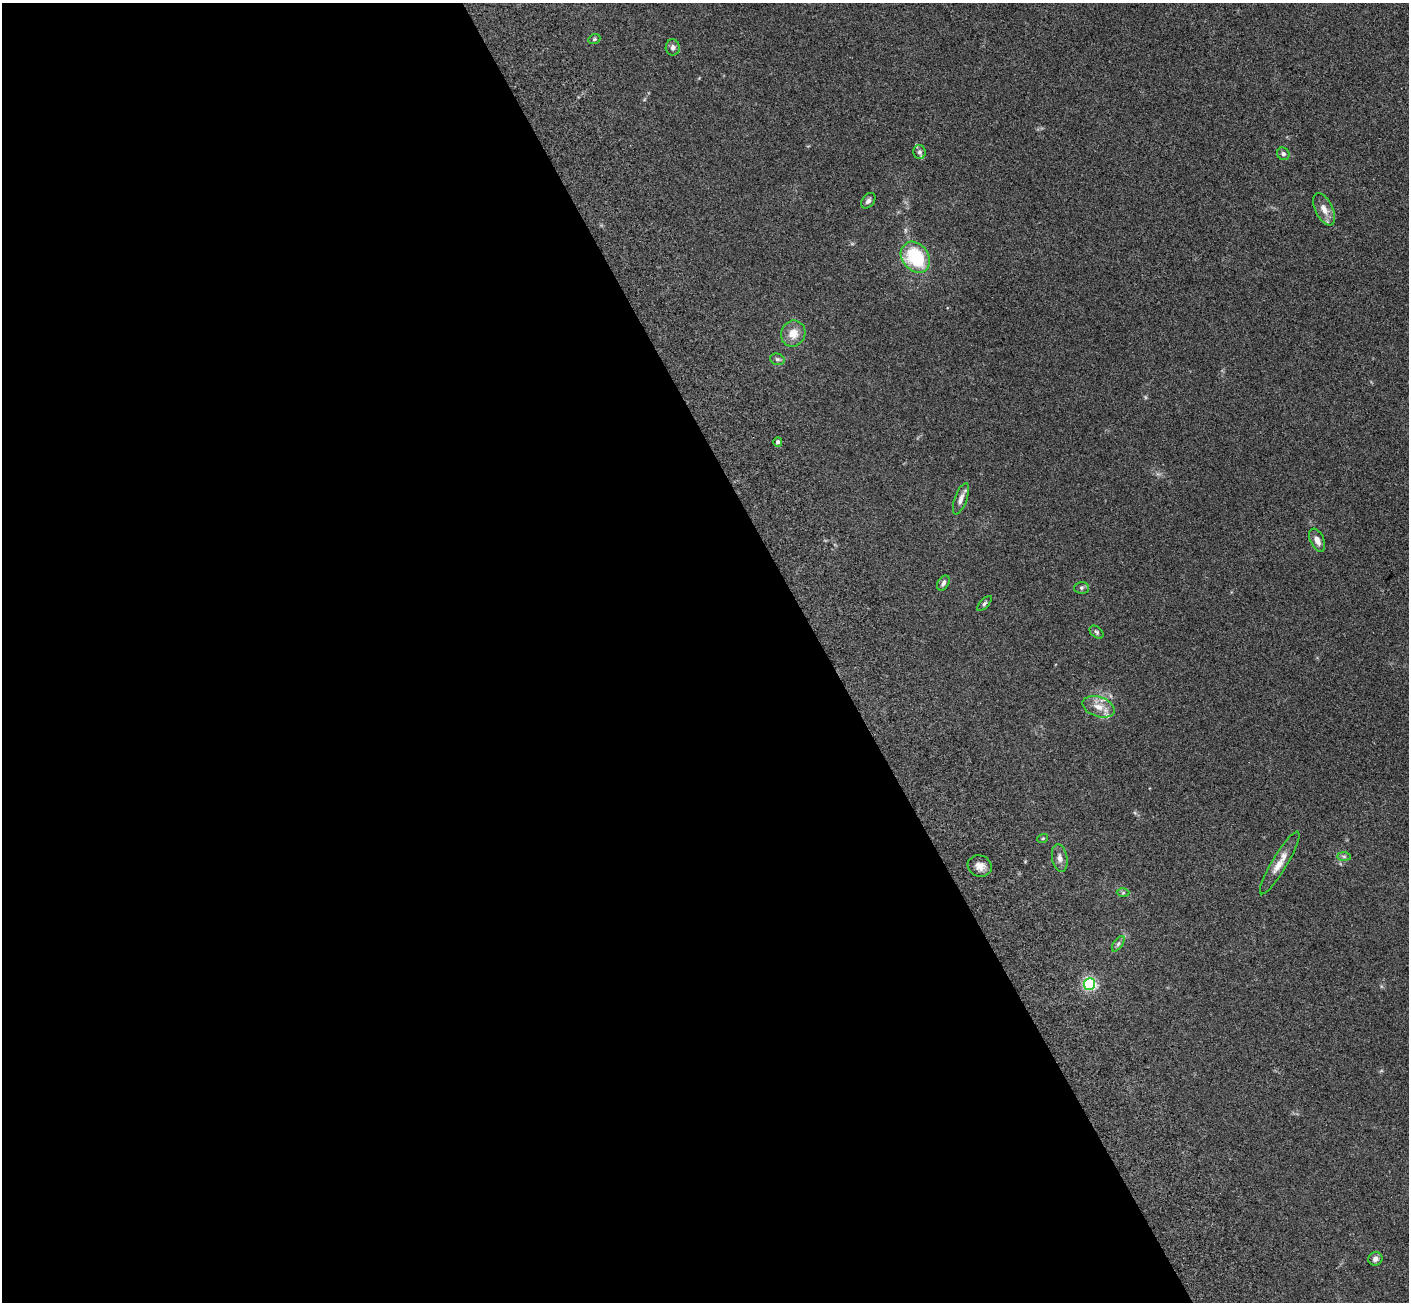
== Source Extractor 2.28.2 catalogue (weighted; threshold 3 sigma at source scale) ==
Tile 9 of 4 x 4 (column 1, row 3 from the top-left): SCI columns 157-1563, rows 1775-3074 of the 5945 x 5933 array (HDU 1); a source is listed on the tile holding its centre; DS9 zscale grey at full resolution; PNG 1411 x 1304 px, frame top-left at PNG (2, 3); each listed source drawn as its Kron ellipse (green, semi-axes under 4 px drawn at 4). Shown black and unused: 59% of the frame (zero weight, under 3 of 5 exposures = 10% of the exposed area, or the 3 px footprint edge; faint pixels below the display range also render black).
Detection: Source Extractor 2.28.2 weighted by HDU 2 'WHT'; one run over the whole footprint, this tile lists its part. Background 0.246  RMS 0.0083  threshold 0.0373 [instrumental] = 3 sigma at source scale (4.5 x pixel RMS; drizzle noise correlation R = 1.50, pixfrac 1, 0.05/0.05 arcsec/px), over >= 5 px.
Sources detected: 28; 2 inside a brighter listed object's ellipse — not listed separately; the other 26 listed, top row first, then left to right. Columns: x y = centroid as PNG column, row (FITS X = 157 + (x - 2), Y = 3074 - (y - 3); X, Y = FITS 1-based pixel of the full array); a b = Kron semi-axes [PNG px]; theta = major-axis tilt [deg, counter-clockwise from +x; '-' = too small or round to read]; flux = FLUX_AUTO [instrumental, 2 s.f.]
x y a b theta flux
594 39 6 4 22 1.1
673 47 8 7 - 2.8
919 152 7 6 - 2.2
1283 154 6 6 - 2.3
868 201 9 6 52 2.4
1324 209 17 8 -64 6.9
915 257 17 13 -52 46
793 334 13 12 - 9.6
777 359 7 5 -14 1.8
778 442 5 4 - 2.1
961 499 16 6 70 4.1
1317 540 12 6 -65 5
943 583 8 5 58 2.1
1081 588 7 6 - 1.7
984 604 9 4 45 1.4
1097 632 8 5 -41 1.5
1099 707 16 10 -18 8.2
1043 838 5 3 - 0.72
1344 856 7 4 -1 1.6
1060 858 14 7 -80 4.3
1280 863 36 7 59 9.9
980 866 12 10 -18 6
1123 893 6 4 1 1.1
1118 944 9 4 55 1.8
1090 984 6 5 - 120
1375 1259 7 6 - 3.6